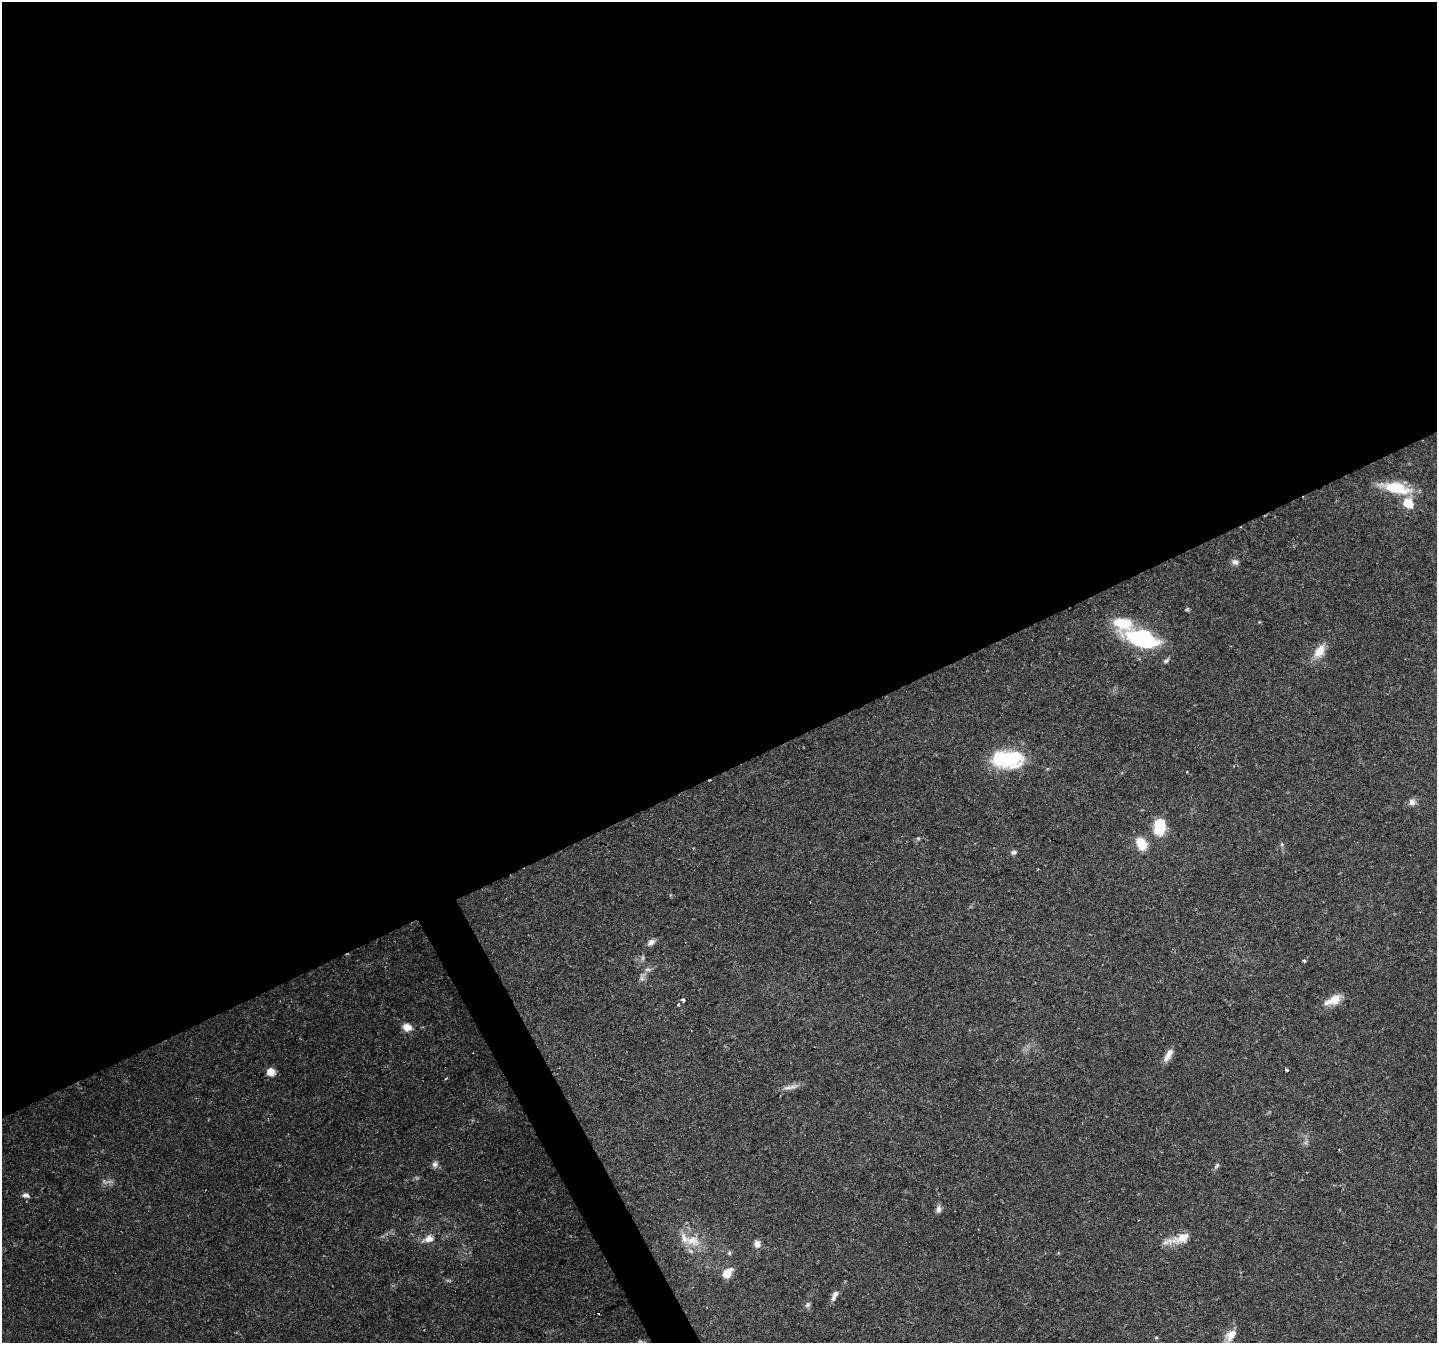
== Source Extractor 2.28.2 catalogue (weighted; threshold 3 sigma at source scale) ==
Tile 2 of 4 x 4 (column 2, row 1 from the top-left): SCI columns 1437-2871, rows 4181-5521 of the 5740 x 5617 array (HDU 1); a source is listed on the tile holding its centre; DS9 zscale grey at full resolution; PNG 1439 x 1345 px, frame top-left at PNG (2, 2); no overlay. Shown black and unused: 59% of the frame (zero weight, under 2 of 3 exposures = <1% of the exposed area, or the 3 px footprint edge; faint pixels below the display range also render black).
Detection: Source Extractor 2.28.2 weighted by HDU 2 'WHT'; one run over the whole footprint, this tile lists its part. Background 0.0931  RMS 0.0052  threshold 0.0235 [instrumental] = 3 sigma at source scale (4.5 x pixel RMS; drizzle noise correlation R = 1.50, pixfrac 1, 0.0396/0.0396 arcsec/px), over >= 5 px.
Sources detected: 47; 2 too faint to see at this stretch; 1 inside a brighter object's white glare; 1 cosmic-ray / hot-pixel residue — not listed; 5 inside a brighter listed object's ellipse — not listed separately; the other 38 listed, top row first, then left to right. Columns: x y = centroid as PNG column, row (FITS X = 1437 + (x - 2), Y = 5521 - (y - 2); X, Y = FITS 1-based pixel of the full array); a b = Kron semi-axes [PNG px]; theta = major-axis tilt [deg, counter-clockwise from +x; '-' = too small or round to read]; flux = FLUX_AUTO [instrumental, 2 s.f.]
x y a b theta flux
1396 488 36 13 -12 18
1408 503 11 9 -36 10
1235 562 9 7 -19 2.1
1187 609 6 4 32 0.67
1123 623 81 17 -28 32
1320 651 18 11 60 7.6
1008 758 29 19 -3 37
1412 802 9 8 - 2.5
1160 827 16 11 81 19
918 838 6 4 -18 0.62
1141 844 14 10 -58 10
1013 852 6 6 - 1.5
651 942 10 7 38 2.4
1304 960 3 3 - 1.6
648 969 9 4 0 1.3
642 978 8 6 -23 1.5
683 1000 4 3 - 2.9
1333 1000 21 10 24 7.7
678 1005 3 3 - 1.1
407 1027 10 8 -13 4.8
1168 1055 18 7 61 4.3
1286 1070 3 3 - 2.3
271 1072 8 7 - 4.9
788 1088 13 6 7 2.8
435 1164 9 8 - 1.9
1217 1166 9 5 53 1.2
25 1195 8 6 -13 2
938 1209 10 7 87 1.9
1183 1238 20 10 28 7.9
429 1239 16 9 13 4.6
692 1240 24 14 -13 11
757 1244 7 6 - 3.8
729 1253 6 5 - 0.87
727 1273 10 7 52 9.4
834 1295 14 6 65 2.7
808 1305 8 6 55 1.3
1231 1335 17 10 51 6.5
1156 1338 5 3 - 0.55